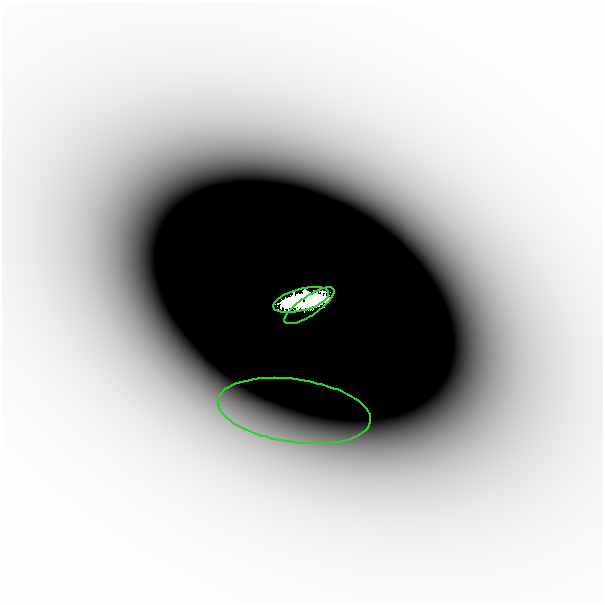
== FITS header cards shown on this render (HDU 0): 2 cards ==
NAXIS1  =                  601
NAXIS2  =                  601

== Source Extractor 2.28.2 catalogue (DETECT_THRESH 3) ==
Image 601 x 601 px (HDU 0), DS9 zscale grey, 1 PNG px = 1 image px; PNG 605 x 605 px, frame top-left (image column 1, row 601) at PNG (2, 2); each listed source drawn as its Kron ellipse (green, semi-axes under 4 px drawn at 4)
Background -5.16e-07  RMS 1.9e-07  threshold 5.71e-07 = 3 sigma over >= 5 px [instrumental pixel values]
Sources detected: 3; all 3 listed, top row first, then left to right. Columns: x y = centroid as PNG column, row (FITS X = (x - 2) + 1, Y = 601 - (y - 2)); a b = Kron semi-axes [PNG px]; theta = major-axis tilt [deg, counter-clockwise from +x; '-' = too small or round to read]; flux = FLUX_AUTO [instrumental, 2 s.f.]
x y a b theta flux
301 300 29 11 15 7.6e+00
309 306 29 9 34 3.3e+00
294 411 77 31 -8 8.0e-04